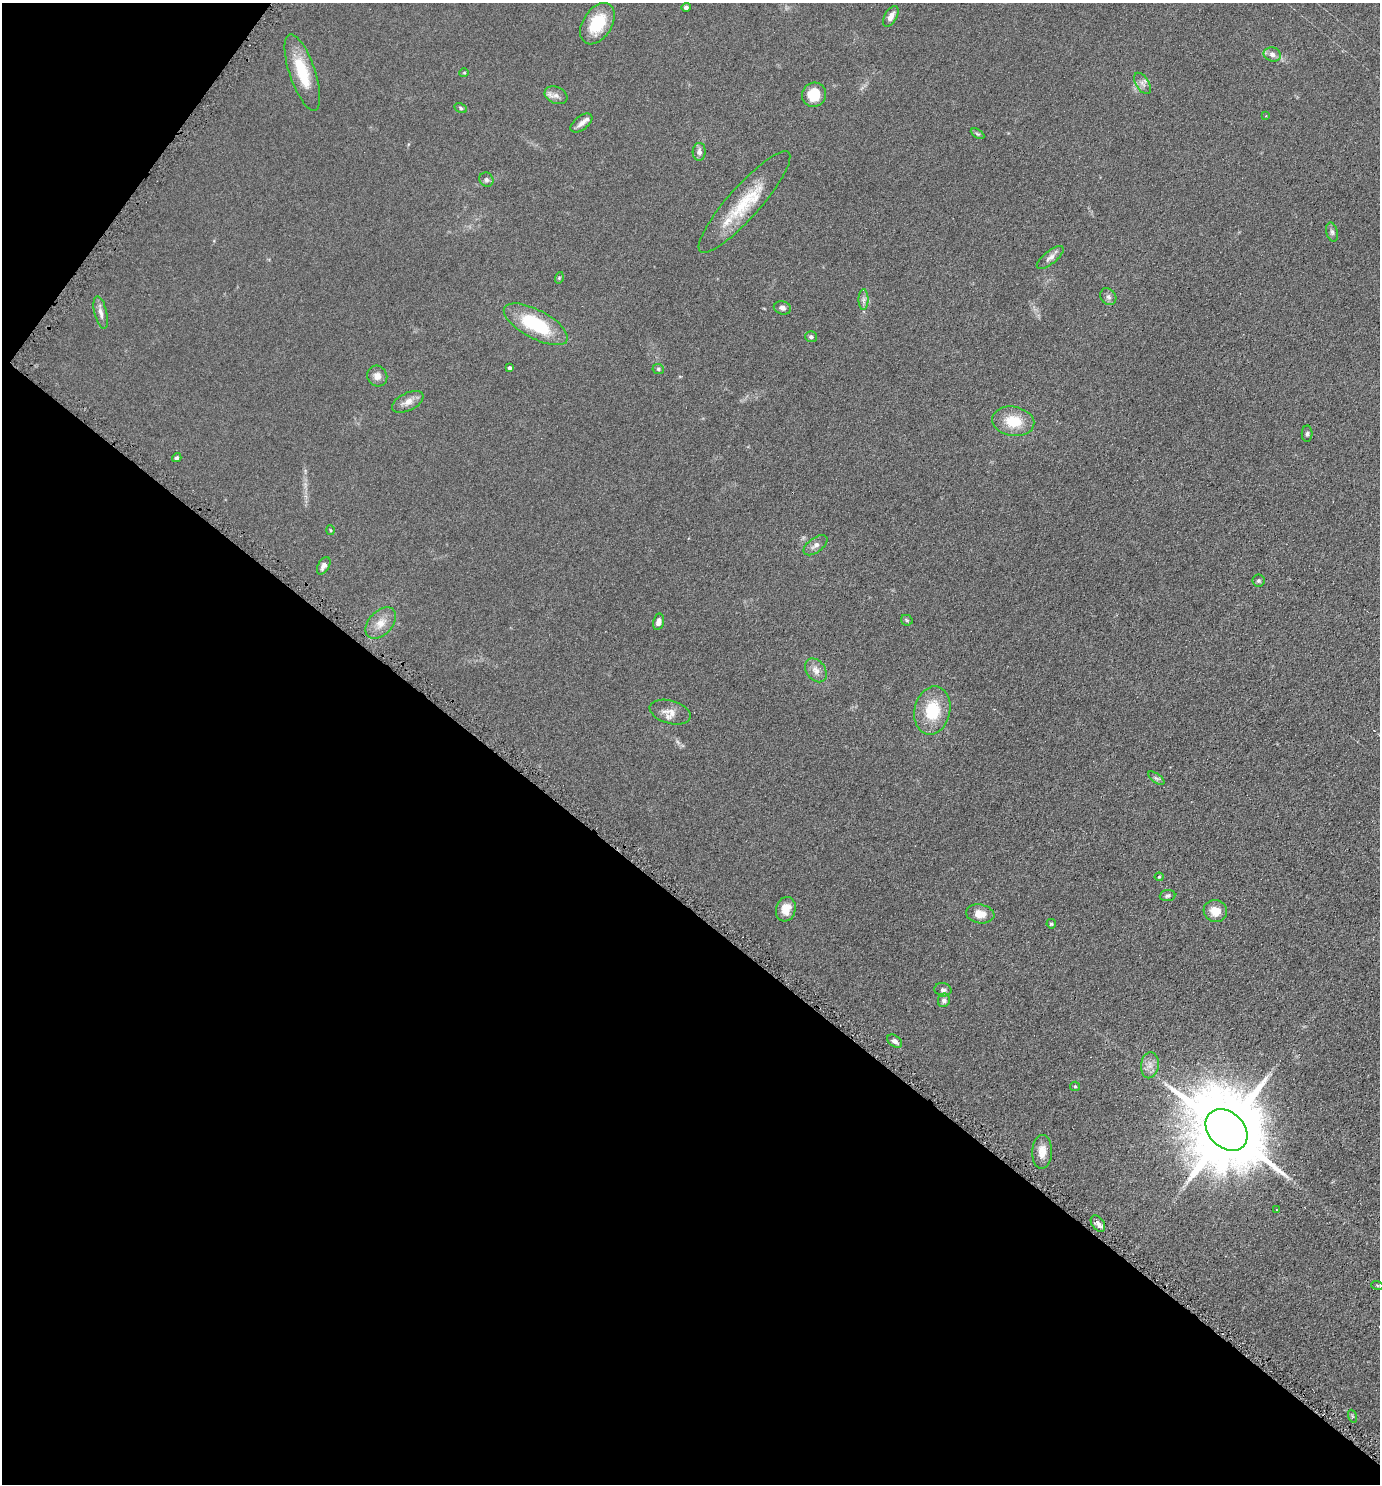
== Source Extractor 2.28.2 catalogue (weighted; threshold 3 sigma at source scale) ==
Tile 9 of 4 x 4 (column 1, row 3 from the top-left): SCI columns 150-1527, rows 1491-2972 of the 5952 x 5946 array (HDU 1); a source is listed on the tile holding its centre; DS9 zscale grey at full resolution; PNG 1382 x 1486 px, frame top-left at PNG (2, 3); each listed source drawn as its Kron ellipse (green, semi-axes under 4 px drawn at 4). Shown black and unused: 41% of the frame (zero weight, under 4 of 8 exposures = <1% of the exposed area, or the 3 px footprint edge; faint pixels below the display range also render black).
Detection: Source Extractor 2.28.2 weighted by HDU 2 'WHT'; one run over the whole footprint, this tile lists its part. Background 0.0906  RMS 0.0077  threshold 0.0316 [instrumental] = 3 sigma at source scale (4.09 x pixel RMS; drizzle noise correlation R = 1.36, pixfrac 0.8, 0.05/0.05 arcsec/px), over >= 5 px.
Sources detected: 64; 1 inside a brighter object's white glare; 1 cosmic-ray / hot-pixel residue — neither listed nor drawn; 2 inside a brighter listed object's ellipse — not listed separately; the other 60 listed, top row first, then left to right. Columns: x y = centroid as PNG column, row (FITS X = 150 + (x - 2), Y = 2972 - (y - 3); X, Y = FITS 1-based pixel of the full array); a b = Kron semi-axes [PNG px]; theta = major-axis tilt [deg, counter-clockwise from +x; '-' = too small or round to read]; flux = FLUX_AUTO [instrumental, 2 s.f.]
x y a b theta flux
686 7 5 4 - 1.9
891 16 11 6 60 4.6
597 24 23 14 58 26
1272 54 9 7 -13 3.5
302 72 40 13 -71 27
464 73 4 4 - 0.73
1142 83 12 6 -57 3.1
556 95 12 8 -22 3.9
814 95 12 12 - 16
461 108 6 4 -28 1.1
1266 116 3 2 - 0.6
581 123 13 6 38 3.5
978 134 7 4 -30 1.1
699 152 9 6 86 2.9
486 180 7 6 - 1.8
744 202 66 16 48 34
1332 232 9 5 -75 1.9
1050 258 16 6 39 3.7
559 278 6 3 73 0.8
1108 297 9 7 -53 2.4
863 300 10 5 90 2.3
782 308 9 6 -14 2.7
101 312 16 6 -77 4
536 324 35 14 -28 44
811 337 6 5 - 1.6
509 368 3 3 - 1.5
658 369 6 5 - 1.2
377 376 10 9 - 4.1
408 402 17 9 26 5.6
1013 421 21 14 -10 18
1307 434 8 5 89 1.4
177 458 5 4 - 1.5
331 530 5 3 - 0.72
816 545 14 7 36 3.3
324 566 9 5 60 3.3
1258 581 6 6 - 1.2
907 620 6 5 - 1.1
658 622 8 5 78 3.4
381 623 18 12 47 8.8
816 670 13 9 -53 5.1
932 711 24 18 77 28
670 712 21 11 -16 7.2
1156 778 9 4 -35 1.5
1159 877 4 4 - 0.72
1167 896 8 5 4 1.9
786 909 12 9 74 8.9
1215 911 12 11 - 9.6
980 914 14 9 -9 8
1051 924 5 4 - 1.1
943 990 8 6 -9 2.2
944 1000 7 6 - 2.9
895 1041 8 5 -37 3.1
1150 1065 13 9 84 4.9
1075 1086 5 4 - 0.94
1227 1130 24 17 -44 9600
1042 1152 17 10 88 7.7
1277 1210 4 2 - 0.44
1098 1224 9 6 -55 3.3
1377 1285 6 4 -19 0.84
1352 1416 6 4 -71 0.92